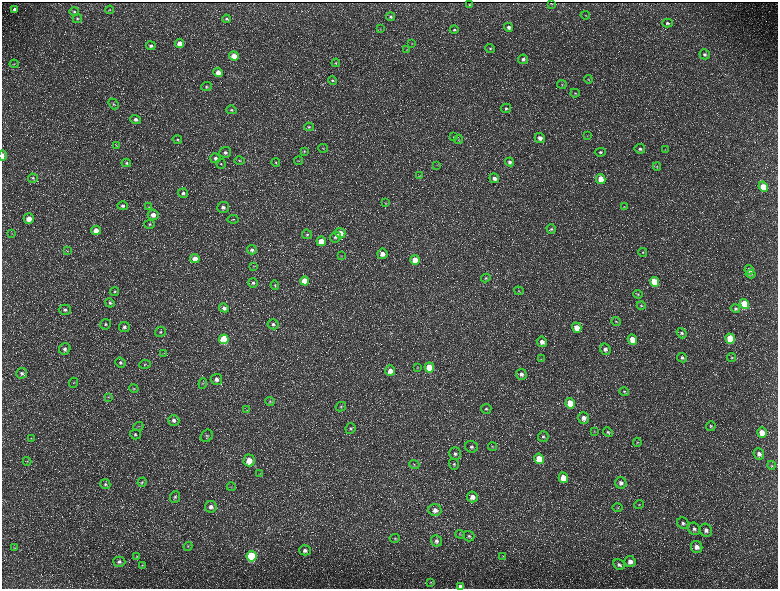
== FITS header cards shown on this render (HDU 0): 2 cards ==
NAXIS1  =                 1552 / length of data axis 1
NAXIS2  =                 1173 / length of data axis 2

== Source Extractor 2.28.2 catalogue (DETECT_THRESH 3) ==
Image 1552 x 1173 px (HDU 0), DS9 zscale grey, zoomed out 1/2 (1 PNG px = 2 x 2 image px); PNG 780 x 591 px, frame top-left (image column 1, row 1173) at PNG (2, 2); each listed source drawn as its Kron ellipse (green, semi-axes under 4 px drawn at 4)
Background 216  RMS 9.7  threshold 29.2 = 3 sigma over >= 5 px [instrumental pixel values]
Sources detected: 228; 36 cannot appear on this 1/2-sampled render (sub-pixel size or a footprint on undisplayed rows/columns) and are neither listed nor drawn; the other 192 listed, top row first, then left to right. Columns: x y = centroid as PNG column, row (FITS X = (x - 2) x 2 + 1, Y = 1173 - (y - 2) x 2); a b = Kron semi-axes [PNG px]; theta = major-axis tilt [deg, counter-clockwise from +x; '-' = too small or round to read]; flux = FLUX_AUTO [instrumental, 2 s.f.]
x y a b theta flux
551 3 2 1 - 1100
470 5 2 2 - 1300
15 9 4 4 - 4200
110 10 4 3 - 1400
74 11 5 4 - 3000
585 15 5 3 - 1400
391 17 4 4 - 3200
77 18 5 4 - 3200
226 19 4 3 - 3200
667 23 5 4 - 4100
508 27 5 4 - 6600
380 29 3 2 - 1200
454 30 4 4 - 2900
180 44 4 4 - 23000
412 44 3 2 - 900
151 46 5 4 - 4700
490 49 5 4 - 2300
407 50 3 3 - 1300
705 54 5 5 - 5000
234 56 5 4 - 22000
523 59 5 4 - 5200
336 63 4 4 - 2100
14 64 4 2 - 1000
218 72 5 4 - 15000
588 79 4 3 - 2100
333 80 4 3 - 2200
562 84 5 3 - 2000
206 87 5 4 - 3200
575 93 5 4 - 2100
113 104 6 4 -52 3200
506 108 5 4 - 3700
231 110 5 4 - 3300
135 119 5 4 - 6300
309 127 4 4 - 2400
587 136 3 2 - 1000
453 137 3 2 - 880
540 138 5 5 - 11000
459 139 4 2 - 1300
177 140 5 4 - 3200
116 145 3 2 - 990
323 148 5 2 - 1200
640 149 5 4 - 4800
665 149 3 2 - 960
304 151 4 3 - 2000
225 152 6 5 - 5500
600 152 5 4 - 4200
2 156 5 2 - 7300
215 158 5 5 - 6100
239 160 5 3 - 2100
298 161 4 2 - 1500
510 162 4 4 - 5600
126 163 5 4 - 2900
276 163 4 4 - 2500
221 164 5 4 - 3200
437 165 3 2 - 1000
657 166 4 3 - 2000
420 176 3 2 - 1100
33 178 5 4 - 3000
494 178 5 4 - 8500
601 179 5 4 - 33000
763 187 5 4 - 37000
183 193 5 4 - 5000
386 203 3 2 - 1200
123 206 5 4 - 4500
149 207 3 3 - 1400
223 207 6 5 - 7600
624 207 3 3 - 1400
153 215 5 5 - 13000
29 219 5 5 - 21000
233 219 5 3 - 2200
150 224 5 4 - 2900
551 229 4 4 - 3300
96 230 5 4 - 18000
340 233 5 5 - 20000
12 234 3 2 - 1300
307 234 5 4 - 3800
335 237 5 5 - 5700
321 241 5 4 - 32000
252 250 5 4 - 5800
67 251 4 3 - 1800
643 252 4 4 - 2400
382 254 5 5 - 16000
341 256 3 2 - 1300
195 259 5 4 - 15000
415 260 5 5 - 29000
254 266 3 3 - 1100
749 270 5 4 - 7600
751 274 5 3 - 2400
486 278 5 4 - 3200
304 281 4 4 - 40000
654 282 5 4 - 65000
253 283 5 4 - 3900
275 285 4 3 - 2100
115 291 5 4 - 2600
519 291 5 4 - 2400
638 294 4 4 - 2300
110 303 5 4 - 2900
745 304 5 4 - 88000
641 305 4 4 - 2400
224 308 5 4 - 6900
735 308 5 4 - 3600
65 310 6 5 - 5400
616 321 4 4 - 2300
106 324 5 5 - 3400
273 324 5 5 - 4700
124 327 5 5 - 5800
577 328 5 4 - 23000
160 332 5 5 - 3800
682 333 5 4 - 3900
224 339 5 4 - 91000
730 339 5 4 - 74000
632 340 5 4 - 31000
542 342 5 5 - 10000
65 349 6 5 - 6600
605 349 6 5 - 7400
164 353 3 3 - 1300
732 357 4 4 - 2500
682 358 5 4 - 4700
541 359 3 2 - 920
120 363 5 5 - 4200
145 364 6 4 6 2700
429 367 5 4 - 63000
418 368 3 3 - 1500
390 371 5 5 - 16000
22 373 5 5 - 5200
521 374 6 5 - 8000
216 379 6 5 - 9700
73 383 5 2 - 1300
203 383 5 4 - 3000
134 388 5 4 - 2400
624 391 5 4 - 2700
109 397 4 3 - 1700
270 401 4 4 - 2600
570 403 5 4 - 51000
341 407 5 4 - 3800
486 409 5 5 - 3600
247 410 4 3 - 1900
584 418 6 5 - 11000
174 420 6 5 - 6800
138 426 5 2 - 1600
711 426 5 5 - 2900
350 428 5 5 - 3800
594 431 3 3 - 1400
608 432 5 4 - 3400
762 433 5 5 - 22000
135 434 5 5 - 3500
207 436 7 5 51 4000
543 437 5 5 - 4500
31 438 3 3 - 1700
637 442 4 3 - 2100
471 447 6 5 - 5700
493 447 4 3 - 1700
455 454 6 5 - 5500
759 454 6 5 - 8500
539 459 5 4 - 51000
249 460 6 5 - 24000
27 461 4 3 - 1900
414 464 5 4 - 2900
454 464 6 5 - 3800
772 465 4 3 - 1900
259 474 4 2 - 1300
563 478 5 4 - 32000
142 482 5 4 - 2600
621 483 5 5 - 6700
105 484 5 5 - 3400
231 487 5 3 - 1900
175 497 6 5 - 4300
472 497 5 5 - 13000
639 505 5 3 - 2200
211 507 6 5 - 8400
618 508 5 3 - 2000
435 510 6 6 - 11000
683 523 6 5 - 6000
694 529 6 5 - 6600
706 530 7 6 - 8600
460 534 5 4 - 2100
469 536 5 5 - 4000
395 539 5 4 - 2900
437 541 6 5 - 6000
188 547 5 4 - 2300
697 547 6 5 - 12000
14 548 4 3 - 1800
305 550 6 5 - 7000
251 556 5 5 - 160000
503 556 4 3 - 1500
137 557 4 3 - 1900
119 562 6 5 - 5700
630 562 5 5 - 14000
142 565 4 3 - 1500
619 565 6 5 - 5100
431 582 3 3 - 1600
461 586 4 3 - 6300
At the frame edge (FLAGS 8, measured only in part): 2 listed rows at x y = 2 156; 461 586
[36 sub-pixel or undisplayed-footprint detections neither listed nor drawn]